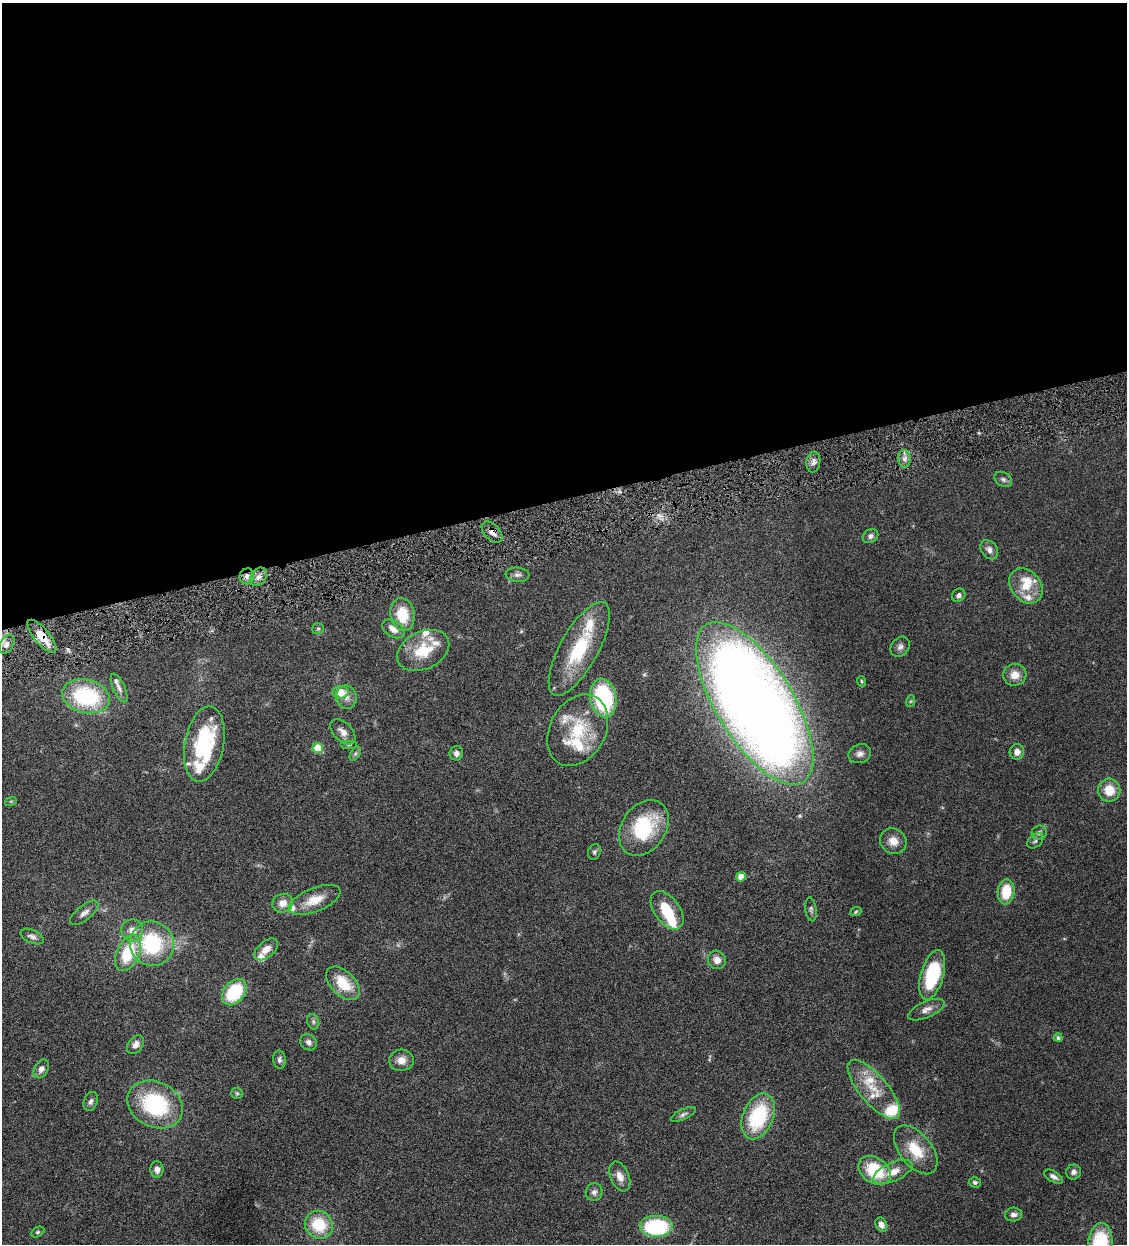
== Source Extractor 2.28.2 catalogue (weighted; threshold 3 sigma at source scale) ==
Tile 2 of 4 x 4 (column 2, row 1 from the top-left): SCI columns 1389-2513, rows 3729-4970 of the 4910 x 4972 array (HDU 1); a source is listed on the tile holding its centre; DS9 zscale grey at full resolution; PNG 1129 x 1246 px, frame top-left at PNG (2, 3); each listed source drawn as its Kron ellipse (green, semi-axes under 4 px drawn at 4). Shown black and unused: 40% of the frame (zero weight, under 4 of 8 exposures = <1% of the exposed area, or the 3 px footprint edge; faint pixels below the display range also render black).
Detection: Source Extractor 2.28.2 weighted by HDU 2 'WHT'; one run over the whole footprint, this tile lists its part. Background 0.0431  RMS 0.0036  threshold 0.0146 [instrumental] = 3 sigma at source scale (4.09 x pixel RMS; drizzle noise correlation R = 1.36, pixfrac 0.8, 0.05/0.05 arcsec/px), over >= 5 px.
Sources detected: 108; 1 too faint to see at this stretch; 1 inside a brighter object's white glare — neither listed nor drawn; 16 inside a brighter listed object's ellipse — not listed separately; the other 90 listed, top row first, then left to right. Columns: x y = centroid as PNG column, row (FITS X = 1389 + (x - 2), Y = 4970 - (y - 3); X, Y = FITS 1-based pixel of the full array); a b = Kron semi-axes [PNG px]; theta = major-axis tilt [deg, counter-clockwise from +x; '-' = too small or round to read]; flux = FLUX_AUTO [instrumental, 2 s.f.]
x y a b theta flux
904 459 9 6 -88 1.4
813 462 10 7 82 1.5
1003 479 9 7 -32 0.98
492 532 12 7 -46 2
870 536 8 6 35 1
989 550 10 8 -52 1.6
518 575 12 7 -4 1.3
247 576 8 7 - 1.5
258 577 10 7 55 1.9
1026 586 19 14 -51 7.3
959 595 7 6 - 1.1
402 615 16 12 -81 9.1
318 629 6 5 - 0.5
393 629 12 8 -33 2.7
42 636 20 7 -51 6.5
7 644 10 6 60 1.5
900 647 11 8 52 1.5
579 649 52 19 61 22
423 650 27 18 26 11
1015 675 11 11 - 3.5
862 681 5 4 - 0.45
119 688 15 6 -66 1.4
341 692 8 6 -2 5.4
86 696 24 16 -14 30
346 697 12 10 -79 2.2
603 698 19 13 -80 32
911 701 6 4 71 0.45
755 703 92 38 -58 550
578 730 38 27 61 18
343 732 15 9 -45 2.5
204 744 38 19 79 27
349 744 8 4 0 0.64
318 748 5 5 - 9.1
1017 752 8 7 - 1.8
456 753 7 6 - 1.4
355 754 8 4 59 0.66
860 754 11 9 20 1.6
1109 790 11 11 - 6.1
11 801 6 3 18 0.34
644 828 30 22 56 22
1039 833 7 7 - 1
893 841 14 12 -37 3.5
1035 841 9 6 41 0.82
594 852 8 6 69 0.7
741 877 5 4 - 4
1006 892 12 8 84 9
315 900 27 12 22 6.2
283 903 10 9 - 2.9
811 909 12 5 -82 0.94
667 910 22 12 -54 9.5
856 912 6 4 22 0.38
84 913 17 7 38 2
132 930 11 10 - 3.3
32 937 12 6 -24 1.3
152 944 22 22 - 26
266 949 14 8 40 2.7
128 953 19 11 65 15
717 960 9 8 - 2.4
932 975 25 11 74 23
343 983 20 12 -45 9.2
234 992 14 10 51 16
926 1010 19 8 24 2.5
313 1022 8 6 -70 0.8
1058 1038 4 4 - 0.78
308 1042 9 7 -40 1.3
135 1045 10 7 52 2
279 1060 9 6 -85 1.1
401 1060 12 10 4 3
41 1069 10 7 61 1.6
874 1090 37 14 -50 9
237 1093 6 5 - 0.57
91 1101 10 6 69 1.2
155 1104 29 22 -26 30
683 1114 13 5 25 0.98
758 1116 24 15 68 24
916 1150 28 16 -51 9.2
157 1169 8 6 -87 1.8
875 1170 18 12 -33 14
893 1172 21 9 23 4.1
1074 1172 7 7 - 1.1
620 1176 16 9 -66 2.9
1054 1177 10 5 -30 1.2
975 1182 6 5 - 0.67
594 1192 9 8 - 1.3
1013 1215 8 7 - 1.6
319 1225 15 13 -44 12
881 1225 7 5 -65 1.7
656 1227 17 11 0 25
38 1232 7 5 26 0.53
1100 1244 21 12 84 23
Overlapping masked pixels (flux is a lower limit): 3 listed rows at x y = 492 532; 42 636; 755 703
Isophote crosses this tile's border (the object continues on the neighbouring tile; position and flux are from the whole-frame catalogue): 1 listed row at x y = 1100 1244